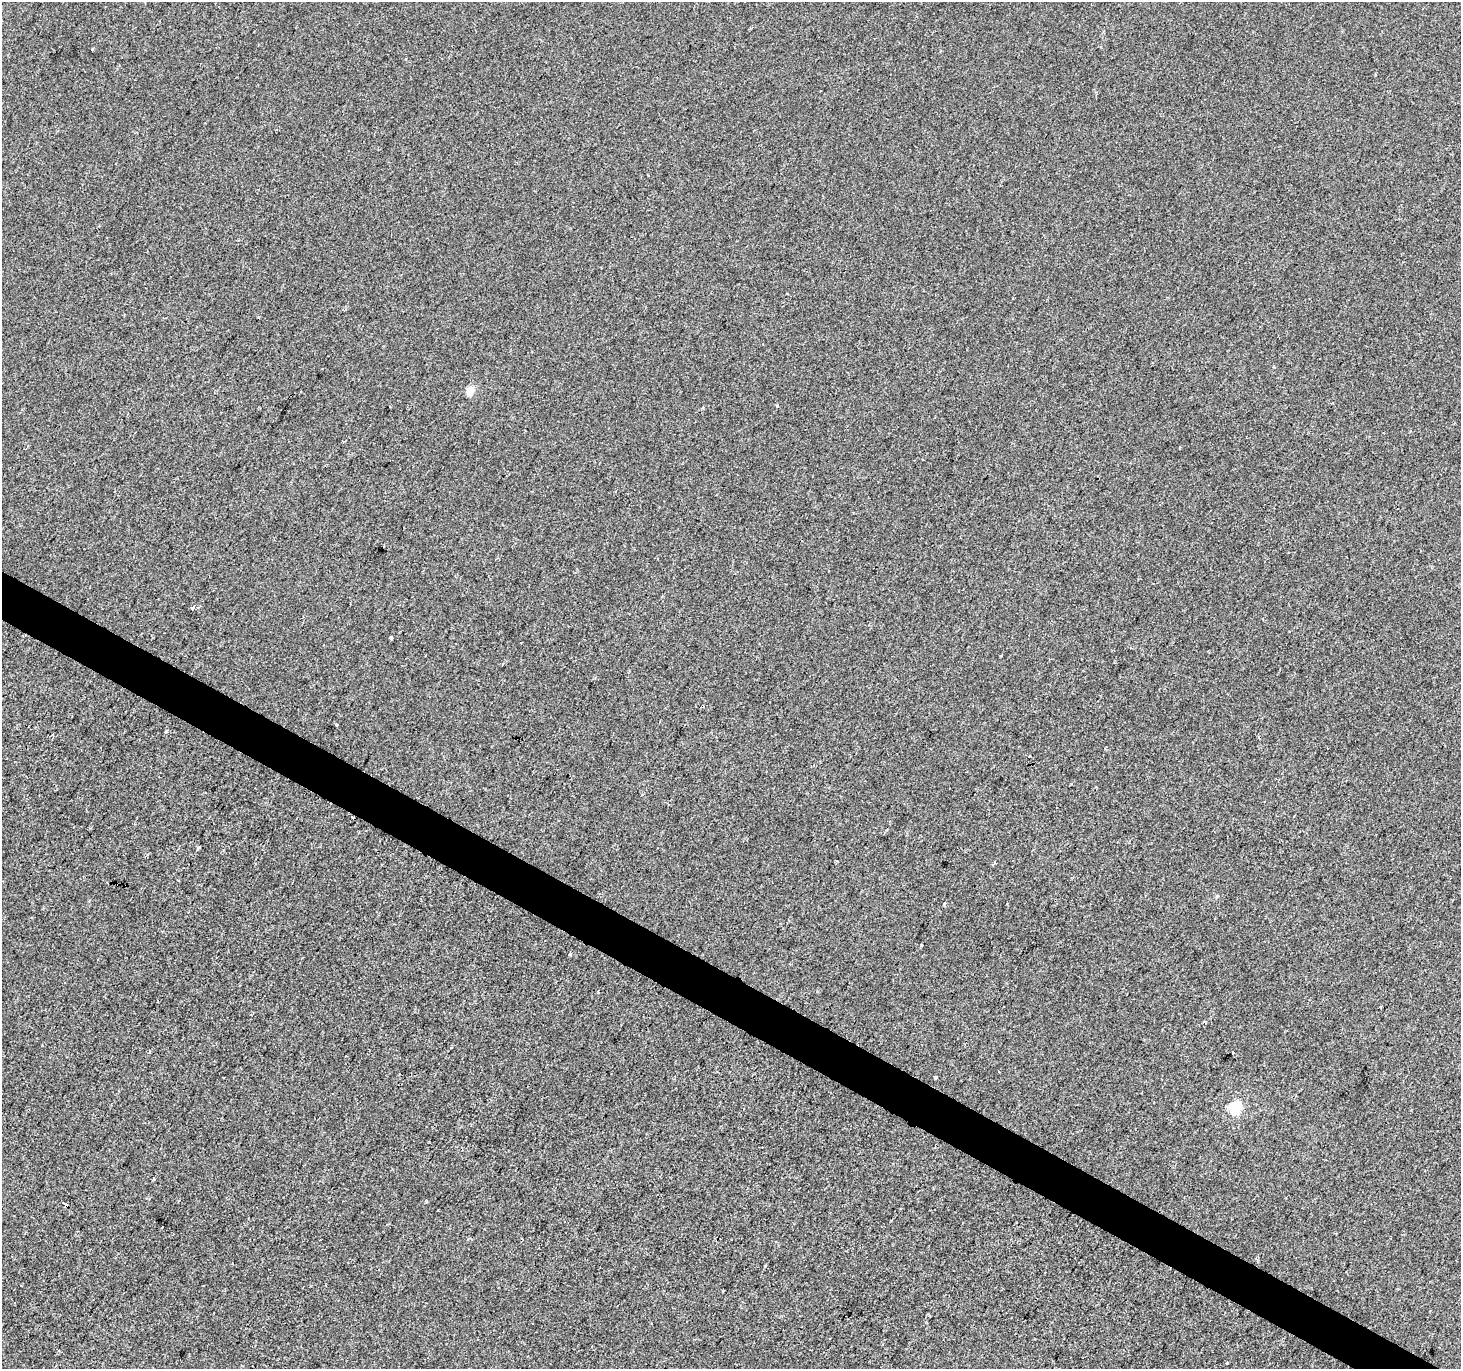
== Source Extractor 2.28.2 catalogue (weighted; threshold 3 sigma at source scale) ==
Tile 6 of 4 x 4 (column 2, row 2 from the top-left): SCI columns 1467-2925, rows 2996-4362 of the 5844 x 5924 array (HDU 1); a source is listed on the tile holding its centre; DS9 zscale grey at full resolution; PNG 1463 x 1371 px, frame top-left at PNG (2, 2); no overlay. Shown black and unused: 3% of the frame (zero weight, under 2 of 3 exposures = <1% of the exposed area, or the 3 px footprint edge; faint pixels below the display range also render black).
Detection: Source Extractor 2.28.2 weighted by HDU 2 'WHT'; one run over the whole footprint, this tile lists its part. Background -5.35e-04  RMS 0.0042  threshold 0.019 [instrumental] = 3 sigma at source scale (4.5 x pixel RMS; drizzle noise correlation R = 1.50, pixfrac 1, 0.0396/0.0396 arcsec/px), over >= 5 px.
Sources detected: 25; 7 cosmic-ray / hot-pixel residue — not listed; the other 18 listed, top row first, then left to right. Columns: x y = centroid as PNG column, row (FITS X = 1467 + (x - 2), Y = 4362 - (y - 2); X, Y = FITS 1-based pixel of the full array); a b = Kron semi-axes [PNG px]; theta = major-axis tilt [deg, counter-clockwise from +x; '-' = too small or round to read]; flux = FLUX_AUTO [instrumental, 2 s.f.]
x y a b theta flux
92 49 3 3 - 1.2
648 175 3 3 - 0.65
470 391 5 5 - 11
193 607 4 3 - 1.6
391 637 4 3 - 1.9
336 725 3 3 - 1.8
166 732 4 3 - 0.46
198 847 3 3 - 0.88
1217 896 5 5 - 0.6
944 904 3 3 - 1.4
1006 904 3 2 - 0.71
921 945 3 2 - 0.63
570 954 4 3 - 0.47
1233 1052 3 3 - 2.9
936 1077 4 3 - 4.8
1235 1108 6 5 - 42
154 1179 5 3 - 0.38
1227 1363 3 3 - 0.61
Unlisted compact peaks at least as high as the median listed source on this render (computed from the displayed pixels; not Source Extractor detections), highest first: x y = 426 1201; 777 406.